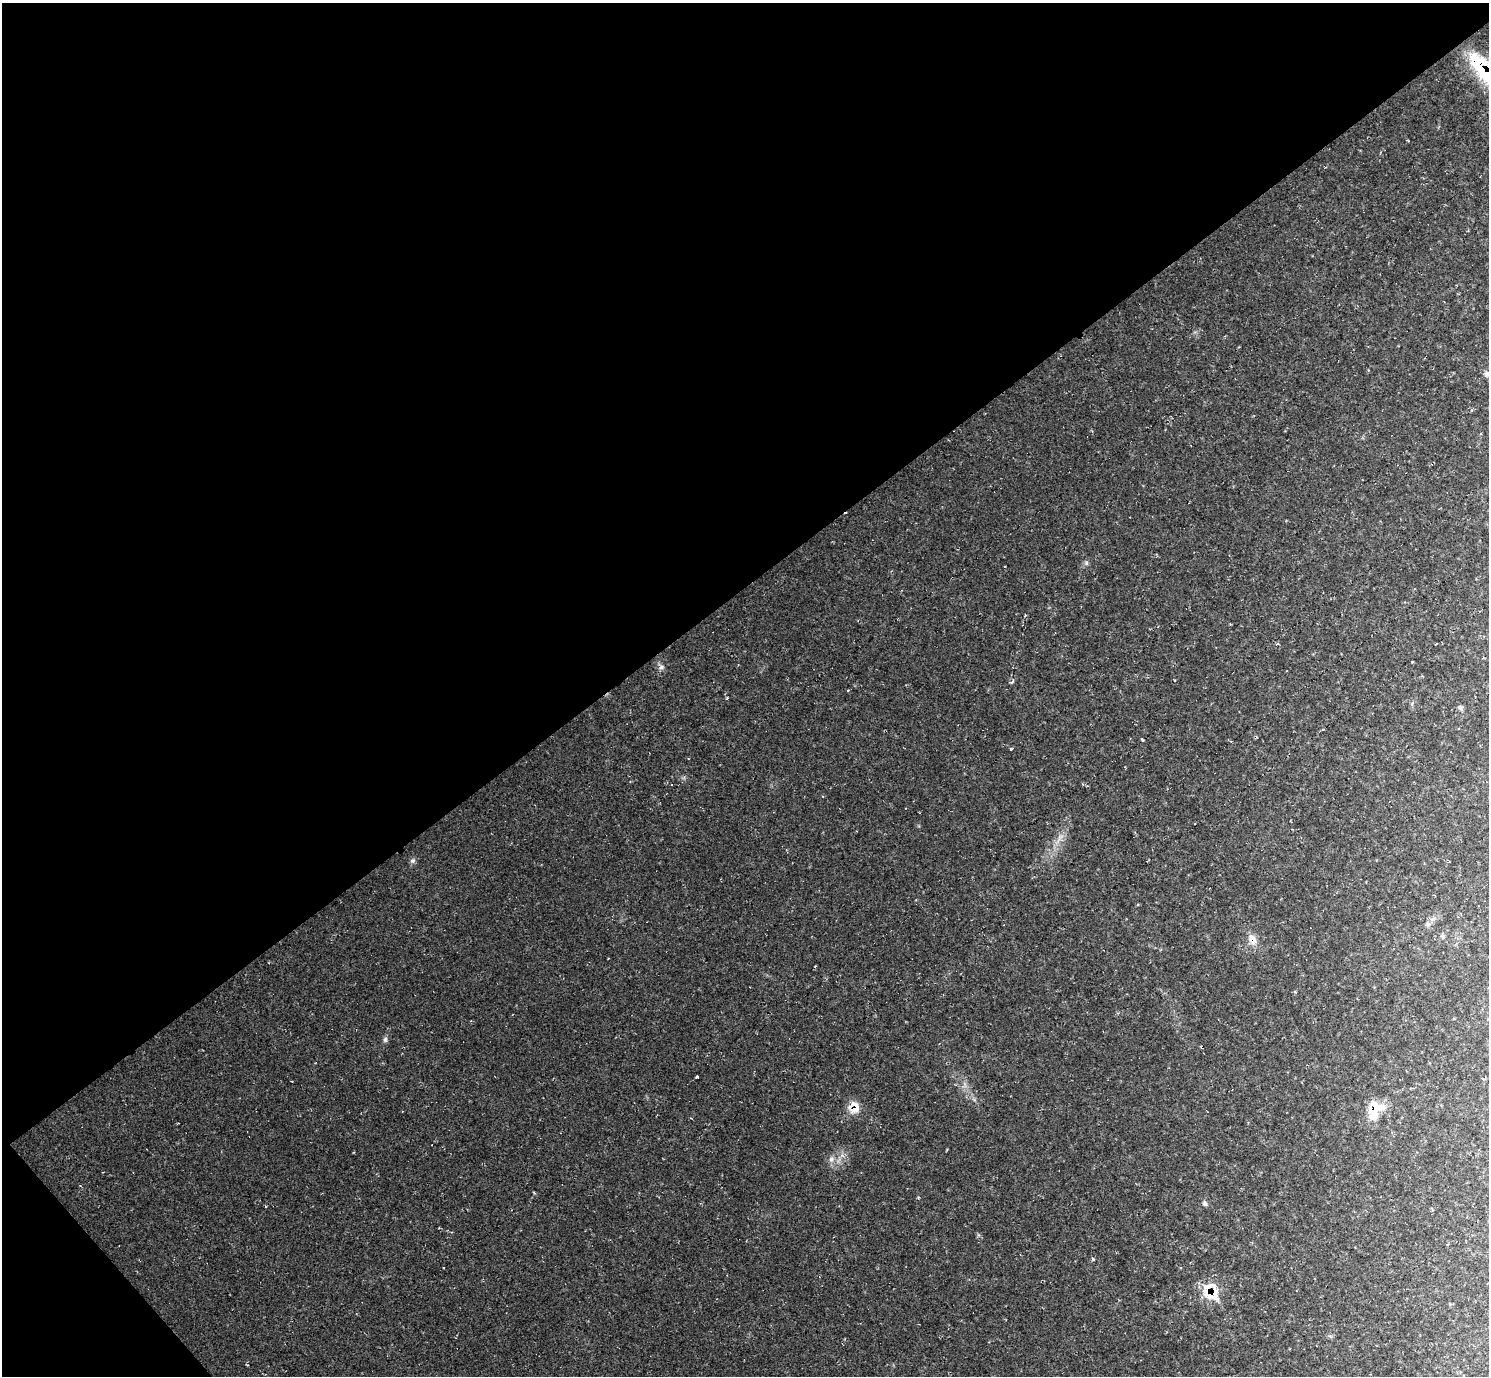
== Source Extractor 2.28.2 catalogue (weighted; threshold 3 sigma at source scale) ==
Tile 5 of 4 x 4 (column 1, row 2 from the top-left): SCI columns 9-1495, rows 3050-4423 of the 5955 x 5951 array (HDU 1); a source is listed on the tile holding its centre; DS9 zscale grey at full resolution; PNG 1491 x 1378 px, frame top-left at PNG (2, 3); no overlay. Shown black and unused: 44% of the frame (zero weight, under 2 of 3 exposures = <1% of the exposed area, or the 3 px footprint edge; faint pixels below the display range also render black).
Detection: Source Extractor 2.28.2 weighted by HDU 2 'WHT'; one run over the whole footprint, this tile lists its part. Background 0.0347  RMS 0.0065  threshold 0.0292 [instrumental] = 3 sigma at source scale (4.5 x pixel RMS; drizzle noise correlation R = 1.50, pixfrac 1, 0.05/0.05 arcsec/px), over >= 5 px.
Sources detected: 26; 4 cosmic-ray / hot-pixel residue — not listed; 2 inside a brighter listed object's ellipse — not listed separately; the other 20 listed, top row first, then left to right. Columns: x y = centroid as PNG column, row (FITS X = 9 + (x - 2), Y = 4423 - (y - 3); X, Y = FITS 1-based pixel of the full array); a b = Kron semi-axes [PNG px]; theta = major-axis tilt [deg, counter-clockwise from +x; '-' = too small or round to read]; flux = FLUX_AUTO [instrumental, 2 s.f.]
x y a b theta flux
1488 72 56 20 -43 65
1487 374 9 7 65 2.2
1086 563 6 5 - 1.3
661 667 8 7 - 2.1
1011 682 5 3 - 0.84
848 690 3 2 - 0.49
727 698 4 3 - 0.55
1143 740 4 3 - 1.6
1011 749 3 3 - 3.9
413 861 7 7 - 1.6
1428 925 7 4 1 1.3
1442 936 6 4 -19 1
1253 939 17 10 -55 6.2
385 1040 8 5 77 1.6
697 1077 3 3 - 2.7
853 1105 17 9 15 6.1
1374 1108 25 15 9 14
831 1159 8 6 69 2.2
1205 1203 6 5 - 1.5
1212 1293 23 20 -9 17
Overlapping masked pixels (flux is a lower limit): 4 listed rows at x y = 1488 72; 853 1105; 1374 1108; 1212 1293
Isophote crosses this tile's border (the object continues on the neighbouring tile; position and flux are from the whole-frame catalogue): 2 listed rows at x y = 1488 72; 1487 374
Unlisted compact peaks at least as high as the median listed source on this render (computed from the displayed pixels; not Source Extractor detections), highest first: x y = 1093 1259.